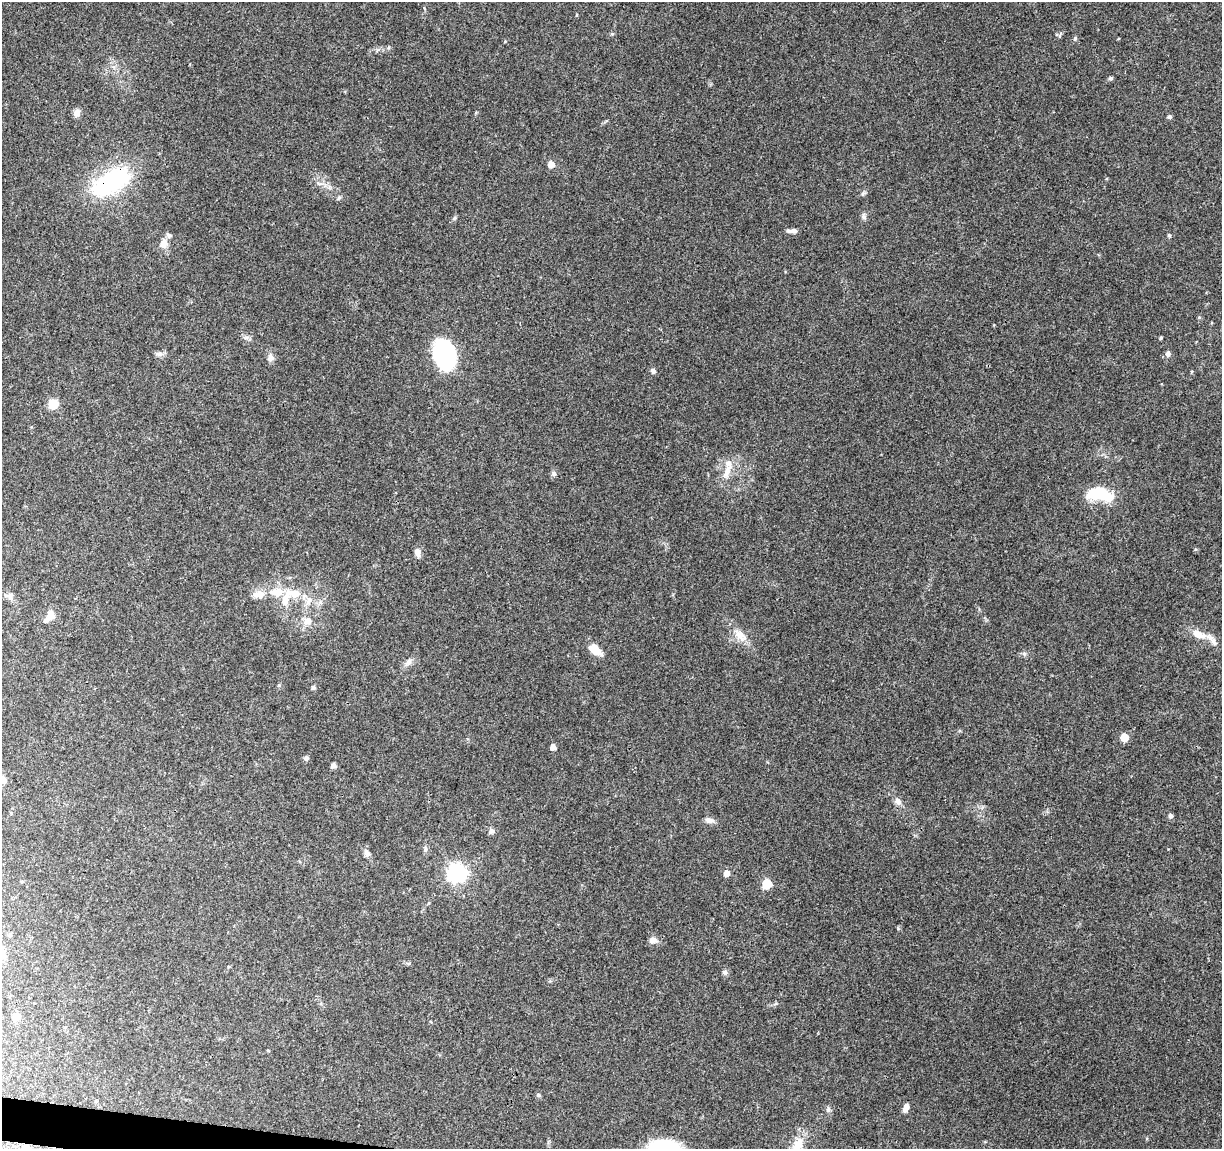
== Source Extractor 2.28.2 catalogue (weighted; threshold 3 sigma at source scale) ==
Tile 7 of 4 x 4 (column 3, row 2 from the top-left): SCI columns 2443-3662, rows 2519-3665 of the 4891 x 5096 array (HDU 1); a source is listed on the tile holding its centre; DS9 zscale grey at full resolution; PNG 1224 x 1151 px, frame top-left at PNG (2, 2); no overlay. Shown black and unused: <1% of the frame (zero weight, under 3 of 4 exposures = <1% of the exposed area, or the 3 px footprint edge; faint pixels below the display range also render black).
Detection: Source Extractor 2.28.2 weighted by HDU 2 'WHT'; one run over the whole footprint, this tile lists its part. Background 0.0914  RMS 0.0061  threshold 0.0273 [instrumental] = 3 sigma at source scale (4.5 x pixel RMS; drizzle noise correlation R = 1.50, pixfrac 1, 0.0396/0.0396 arcsec/px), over >= 5 px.
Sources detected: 64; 7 inside a brighter listed object's ellipse — not listed separately; the other 57 listed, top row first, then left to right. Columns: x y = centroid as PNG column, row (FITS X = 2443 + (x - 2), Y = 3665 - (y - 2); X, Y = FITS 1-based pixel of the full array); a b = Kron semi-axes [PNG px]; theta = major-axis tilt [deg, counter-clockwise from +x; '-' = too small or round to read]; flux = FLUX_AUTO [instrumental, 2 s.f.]
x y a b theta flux
1075 38 6 5 - 0.93
1111 78 5 4 - 1.1
77 113 9 7 84 3
1169 117 5 5 - 1.2
551 164 5 5 - 4.8
110 183 55 25 33 57
339 198 6 5 - 1
864 216 10 5 -68 1.6
454 218 6 4 2 0.78
794 231 9 6 5 1.9
1169 235 4 4 - 0.81
163 243 12 8 71 4.9
1161 338 4 3 - 0.71
159 354 12 5 -3 2
1168 354 8 6 84 1.6
444 355 30 20 -72 62
270 358 10 8 82 3
653 371 7 5 -59 1.5
53 404 6 6 - 26
727 471 24 8 71 7.5
554 474 7 5 43 1.3
1100 494 30 13 -9 23
417 552 9 6 -77 3.7
294 593 25 11 -2 12
259 595 17 10 -5 5.5
10 596 10 7 -85 2.5
50 615 11 9 83 5.5
307 621 12 9 16 4.5
739 634 16 10 -36 6.1
1199 634 19 9 -25 7.8
595 650 13 8 -40 11
1024 654 6 6 - 1.2
409 662 12 7 50 3
313 687 5 4 - 1.5
1124 737 6 5 - 11
553 747 5 4 - 3.9
306 758 6 6 - 1.4
334 765 5 5 - 2.5
2 780 5 5 - 6.9
898 802 10 8 -53 2.8
1171 816 5 4 - 1.8
709 820 11 7 -17 2.9
491 831 7 6 - 2.2
426 849 8 5 85 1.3
367 853 10 7 -66 2.2
457 873 7 7 - 220
727 873 5 5 - 4.5
22 882 4 3 - 0.6
767 884 6 6 - 20
653 940 11 8 -13 2.8
725 972 7 6 - 1.4
16 1017 9 8 - 3.7
538 1095 6 5 - 0.98
906 1107 10 6 71 3
828 1109 8 5 82 1.5
664 1146 33 15 -3 30
797 1146 24 12 71 13
Overlapping masked pixels (flux is a lower limit): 1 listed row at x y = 110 183
Isophote crosses this tile's border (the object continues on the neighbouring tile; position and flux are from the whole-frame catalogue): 3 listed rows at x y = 2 780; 664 1146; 797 1146
Unlisted compact peaks at least as high as the median listed source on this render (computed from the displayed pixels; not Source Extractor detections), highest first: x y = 612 34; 898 928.